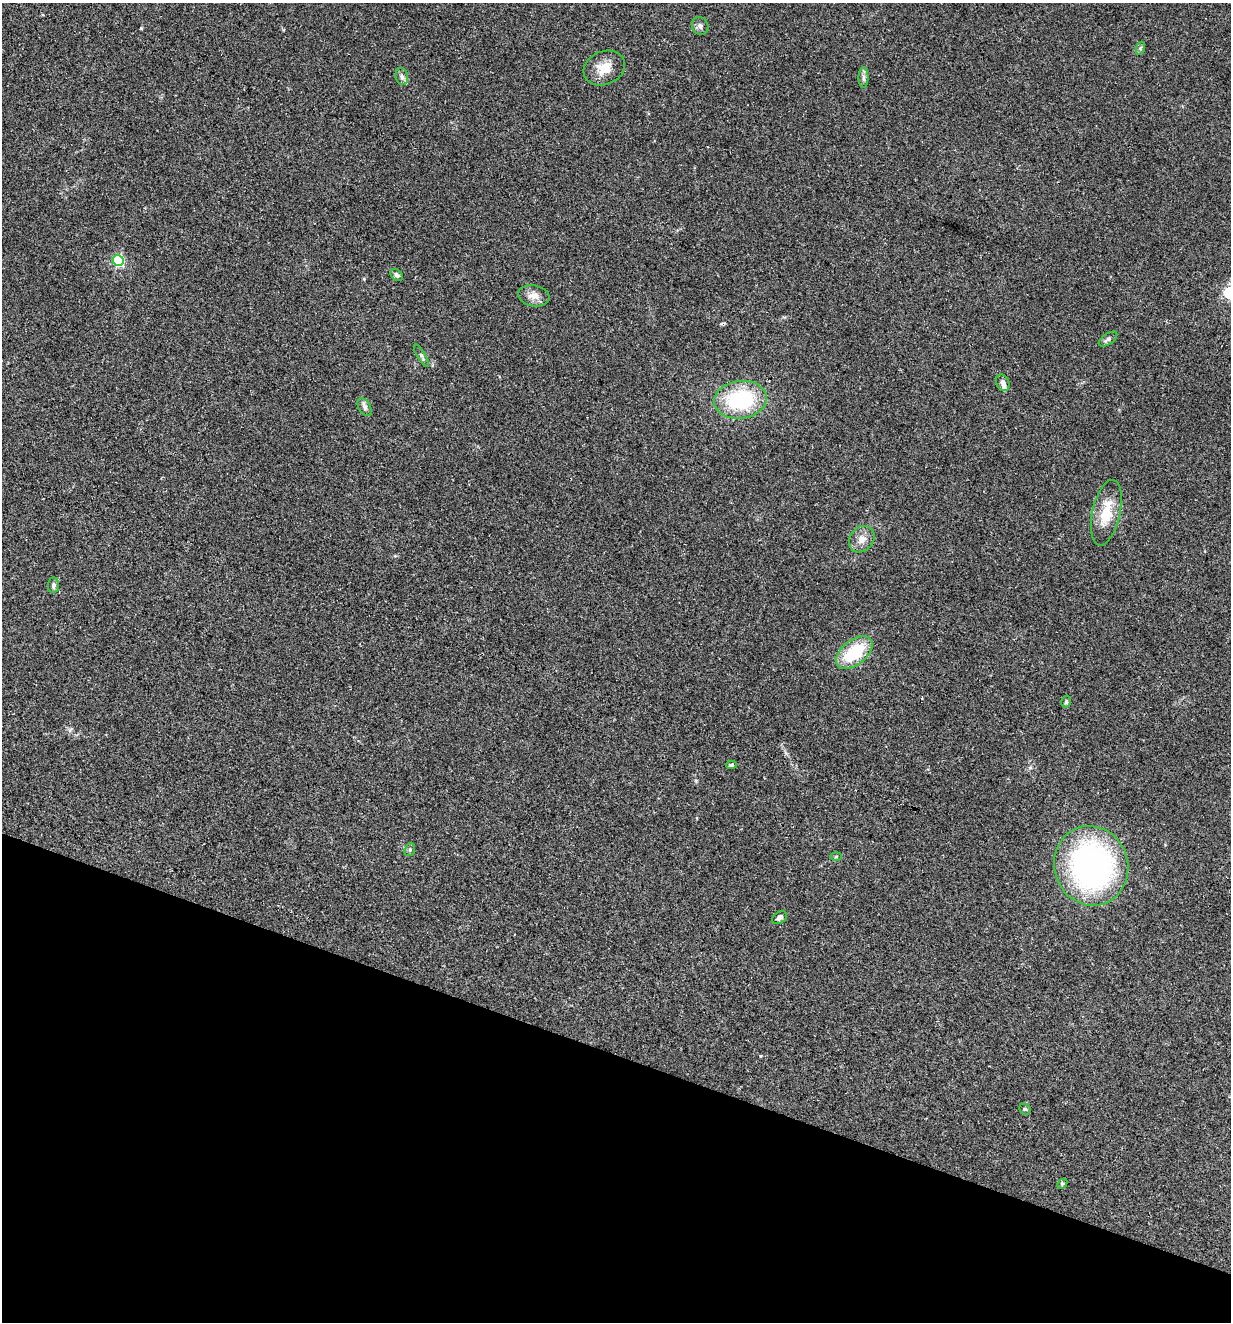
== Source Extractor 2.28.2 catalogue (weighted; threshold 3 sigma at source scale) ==
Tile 15 of 4 x 4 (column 3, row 4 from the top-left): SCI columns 2713-3941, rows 1-1320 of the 5297 x 5282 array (HDU 1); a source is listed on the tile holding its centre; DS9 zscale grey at full resolution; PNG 1233 x 1324 px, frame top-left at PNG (2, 3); each listed source drawn as its Kron ellipse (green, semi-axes under 4 px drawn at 4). Shown black and unused: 20% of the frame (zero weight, under 3 of 5 exposures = <1% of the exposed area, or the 3 px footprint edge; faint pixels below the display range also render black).
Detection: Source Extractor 2.28.2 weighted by HDU 2 'WHT'; one run over the whole footprint, this tile lists its part. Background 0.107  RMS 0.0066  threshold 0.0299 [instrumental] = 3 sigma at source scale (4.5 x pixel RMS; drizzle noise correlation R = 1.50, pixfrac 1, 0.05/0.05 arcsec/px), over >= 5 px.
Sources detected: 27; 1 cosmic-ray / hot-pixel residue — neither listed nor drawn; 1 inside a brighter listed object's ellipse — not listed separately; the other 25 listed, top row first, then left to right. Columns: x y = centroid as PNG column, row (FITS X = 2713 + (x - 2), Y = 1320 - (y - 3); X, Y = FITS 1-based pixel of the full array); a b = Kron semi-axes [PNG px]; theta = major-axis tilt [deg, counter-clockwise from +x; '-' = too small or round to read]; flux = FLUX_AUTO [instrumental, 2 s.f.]
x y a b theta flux
700 26 9 8 - 2.1
1141 48 7 4 70 1.1
604 68 21 16 23 10
402 77 8 6 -76 2.1
863 78 10 5 90 1.9
118 261 5 5 - 70
397 275 7 5 -39 1.5
534 296 16 10 -10 5.5
1108 339 10 5 35 1.8
421 356 12 4 -59 1.5
1003 383 8 6 -68 3.2
740 400 26 19 7 53
364 407 10 6 -60 2.1
1106 513 33 14 77 17
862 539 14 11 51 5.5
53 585 8 5 85 1.9
854 653 21 12 39 31
1066 702 6 4 74 1.2
732 765 5 4 - 0.99
410 850 6 5 - 1.1
836 856 6 4 1 0.78
1091 866 40 37 -71 180
779 918 8 5 35 2.7
1025 1109 6 5 - 0.91
1062 1184 6 4 47 0.89